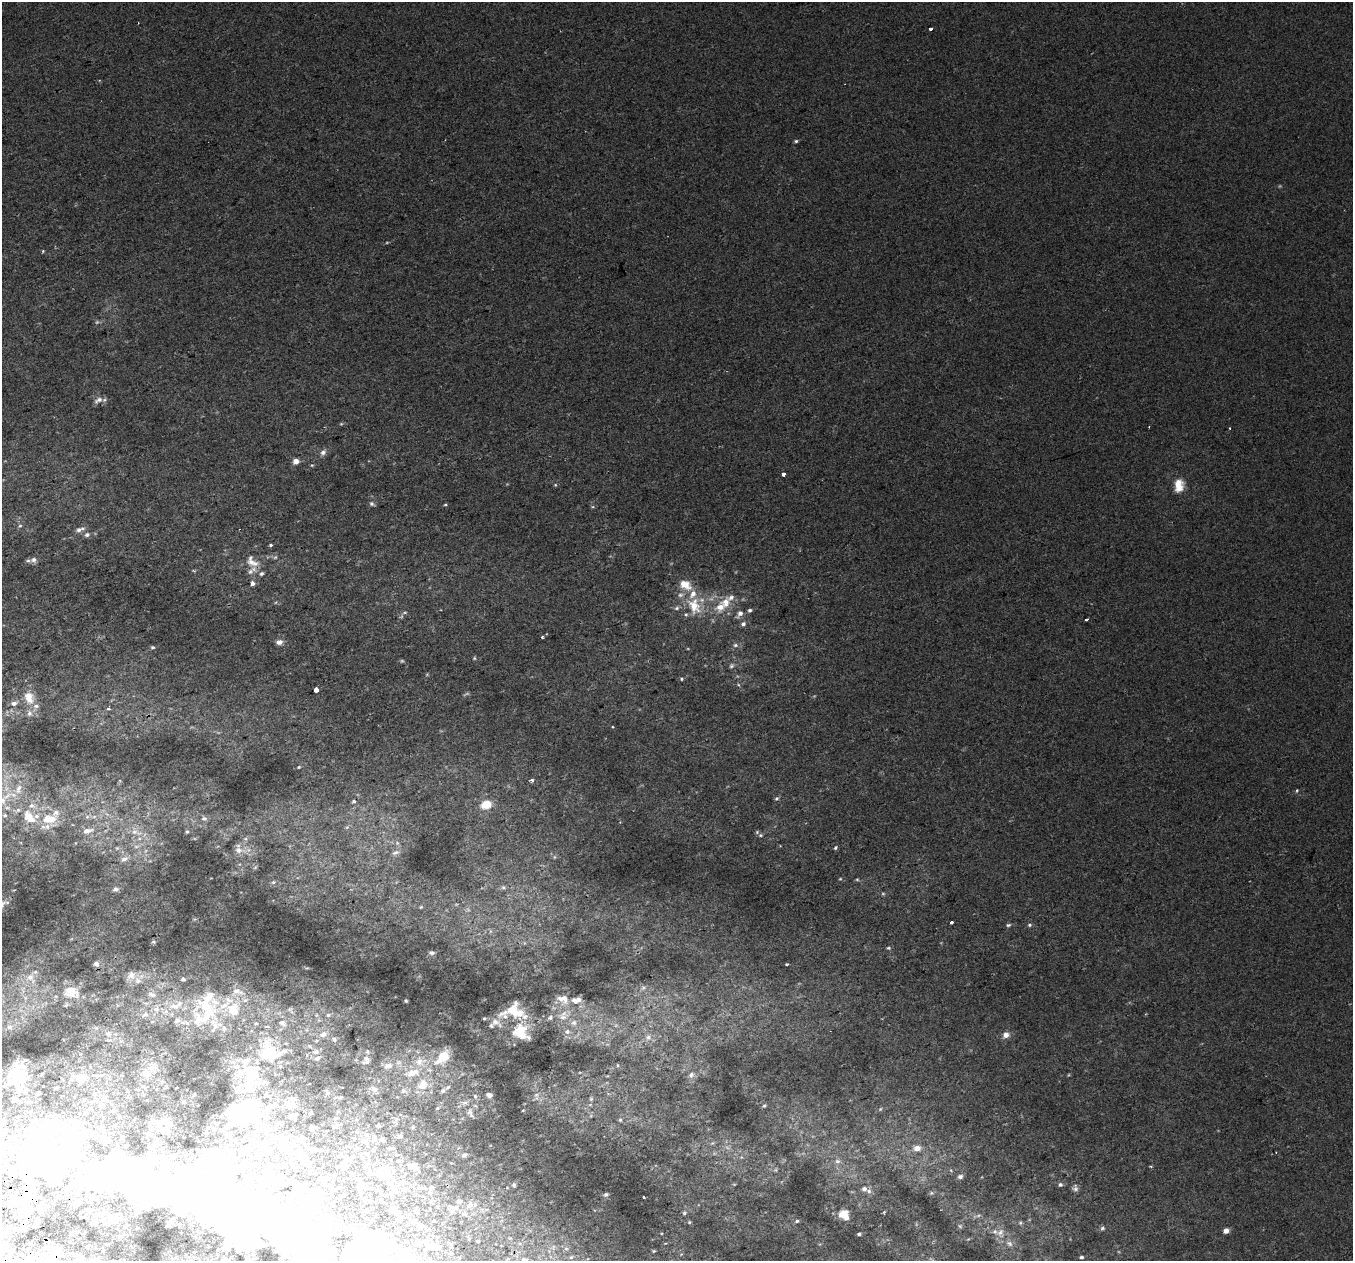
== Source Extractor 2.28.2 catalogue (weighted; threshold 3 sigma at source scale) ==
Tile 7 of 4 x 4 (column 3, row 2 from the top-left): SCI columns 2743-4093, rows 2655-3913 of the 5483 x 5253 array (HDU 1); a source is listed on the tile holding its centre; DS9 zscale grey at full resolution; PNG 1355 x 1263 px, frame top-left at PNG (2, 2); no overlay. Shown black and unused: <1% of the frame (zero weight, under 2 of 3 exposures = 2% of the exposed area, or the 3 px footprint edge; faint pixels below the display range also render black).
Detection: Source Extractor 2.28.2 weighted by HDU 2 'WHT'; one run over the whole footprint, this tile lists its part. Background 0.00652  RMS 0.006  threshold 0.0272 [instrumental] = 3 sigma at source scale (4.5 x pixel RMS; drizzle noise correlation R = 1.50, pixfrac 1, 0.0396/0.0396 arcsec/px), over >= 5 px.
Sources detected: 354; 10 too faint to see at this stretch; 43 inside a brighter object's white glare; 2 cosmic-ray / hot-pixel residue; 1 long thin detection or spike segment (spike, bleed or trail) — not listed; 70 inside a brighter listed object's ellipse — not listed separately; the other 228 listed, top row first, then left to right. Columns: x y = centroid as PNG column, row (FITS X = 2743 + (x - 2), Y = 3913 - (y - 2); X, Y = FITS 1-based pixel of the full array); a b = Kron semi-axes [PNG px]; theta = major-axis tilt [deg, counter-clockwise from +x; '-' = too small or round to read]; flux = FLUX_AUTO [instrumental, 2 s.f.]
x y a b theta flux
931 29 3 3 - 8.5
796 141 5 4 - 0.93
43 251 4 3 - 0.69
98 400 13 6 29 3.1
1230 428 3 2 - 0.63
323 452 8 6 56 2.3
296 461 4 4 - 6.3
312 465 5 4 - 0.7
784 474 4 3 - 7.3
555 485 5 4 - 0.71
1179 485 16 11 85 8.7
372 504 7 5 -35 1.4
445 505 4 4 - 0.65
20 526 6 5 - 0.99
79 530 9 6 20 2.5
87 535 8 6 17 2
270 545 3 3 - 1.9
275 557 6 5 - 0.95
33 560 9 7 10 2.1
252 562 21 12 -37 7.2
252 583 5 4 - 2.3
694 606 23 16 -66 17
720 607 17 14 45 11
677 608 7 5 17 1.4
750 610 5 4 - 1.3
405 613 7 4 9 1
740 614 9 6 51 3
1086 619 4 3 - 1.7
743 624 6 6 - 1.8
542 637 3 3 - 1.1
279 642 8 6 3 2.8
735 645 7 6 - 1.6
152 647 5 4 - 0.84
474 658 5 4 - 0.69
731 666 7 5 17 1.3
682 679 4 4 - 0.83
316 689 4 4 - 8.9
29 697 14 9 -67 8.8
14 703 7 6 - 2.1
109 709 3 3 - 2.7
29 713 9 8 - 2.6
299 767 5 4 - 0.62
532 780 4 4 - 2
18 789 16 7 73 4
1297 790 6 4 82 0.74
776 798 6 5 - 1
354 801 4 3 - 0.87
486 805 12 9 20 9
5 815 4 4 - 0.57
29 816 15 13 -20 8.5
87 817 6 6 - 1.4
204 818 9 7 0 2
50 819 18 10 2 12
87 831 16 7 12 4.6
134 832 11 8 1 4.3
187 832 5 4 - 0.88
757 832 5 5 - 0.75
760 835 6 4 20 0.88
397 843 7 5 -47 1.3
136 847 7 4 0 1.4
835 848 5 4 - 0.8
238 850 17 9 -8 5.6
395 852 11 6 21 2.1
124 859 11 7 28 3
857 879 5 3 - 0.66
273 882 7 5 21 1.3
503 887 6 6 - 1.2
115 889 9 6 26 2.1
421 907 5 4 - 0.66
951 922 4 3 - 2.2
1008 925 7 4 10 1.1
1029 925 6 4 13 1
153 942 6 3 1 0.71
888 948 5 4 - 0.83
432 953 7 5 -3 1.4
96 964 5 5 - 1.5
787 964 3 3 - 0.97
131 975 10 9 - 3
30 977 10 8 40 3.8
183 979 4 3 - 1.1
643 988 7 5 67 1.4
237 991 13 7 -19 2.7
71 992 16 11 -13 6.1
152 995 10 6 -20 1.5
563 999 16 10 -21 5
578 999 8 6 33 2.3
406 1001 3 2 - 0.6
175 1006 16 7 1 4.2
156 1009 8 6 2 1.9
233 1010 18 16 -84 12
290 1010 11 6 -65 1.5
513 1011 24 15 10 17
146 1014 7 6 - 1.5
207 1015 37 13 46 18
328 1015 8 6 15 1.6
563 1017 15 9 18 5.1
484 1018 4 4 - 0.65
177 1020 7 5 24 1.6
256 1023 5 4 - 0.66
282 1023 13 8 -23 3.8
574 1023 8 8 - 2.6
491 1026 6 5 - 1.1
9 1027 8 7 - 2.7
224 1028 8 6 89 1.6
521 1032 17 13 -54 22
567 1032 8 7 - 2.3
108 1034 8 7 - 1.9
323 1034 11 8 23 4.5
1006 1035 9 7 38 3.6
648 1037 10 8 14 3.1
334 1039 7 6 - 1.6
267 1050 38 14 -88 23
316 1052 10 8 1 3.1
443 1057 22 12 47 14
366 1060 12 9 72 3.5
245 1061 19 15 27 11
419 1062 12 11 - 5.6
618 1065 5 3 - 0.62
388 1066 12 7 18 3.5
412 1073 16 9 17 8.1
147 1074 13 11 -44 6.4
691 1075 9 7 45 2.5
1068 1075 5 3 - 0.52
19 1076 18 14 -79 49
83 1078 14 11 37 6
423 1083 15 10 -54 7.8
56 1088 4 3 - 0.9
373 1089 10 7 -30 2.5
403 1091 8 7 - 1.8
443 1091 8 6 33 1.7
327 1092 8 5 -56 1.2
38 1093 4 4 - 2.1
194 1095 4 3 - 0.66
489 1095 6 5 - 2.4
536 1095 7 6 - 2
475 1096 7 5 -73 1.5
341 1097 5 4 - 0.58
15 1099 11 8 37 2.9
293 1099 10 7 -74 2.9
591 1099 6 5 - 1
184 1102 5 4 - 0.76
465 1103 11 5 -4 2.3
101 1105 7 5 29 1.2
764 1105 5 4 - 0.8
437 1108 5 4 - 0.83
880 1109 5 4 - 0.67
113 1111 5 4 - 0.83
470 1112 10 6 61 2.2
311 1113 4 3 - 0.84
256 1115 55 38 -89 81
295 1115 10 5 -76 1.7
336 1118 5 4 - 0.94
397 1119 6 6 - 1.6
164 1120 15 10 23 4.8
620 1120 5 4 - 0.88
217 1123 5 3 - 0.63
334 1126 6 5 - 1.4
378 1126 6 5 - 0.77
208 1127 5 4 - 0.83
312 1127 4 4 - 2.9
412 1127 5 5 - 0.97
400 1136 8 6 25 1.5
374 1139 12 6 77 2.6
382 1139 10 6 -14 1.6
363 1141 11 8 -15 4.2
712 1143 6 4 88 0.91
390 1148 10 5 -7 1.4
917 1148 9 7 6 4.7
313 1150 6 5 - 1.5
464 1155 5 4 - 1.4
347 1158 10 7 -44 3
304 1159 14 8 -41 6.9
40 1161 193 41 -5 250
837 1161 8 7 - 2.3
285 1164 6 5 - 1.3
344 1165 6 6 - 3.8
412 1166 14 10 -1 6.2
776 1170 6 3 -72 0.73
383 1172 31 20 -33 28
351 1174 6 4 -75 0.75
960 1177 7 5 15 1.6
360 1180 7 6 - 1.5
263 1181 8 7 - 3.2
514 1185 6 4 -69 1.1
1060 1185 5 5 - 1.4
431 1188 7 5 69 1.5
1075 1188 9 8 - 2
864 1189 7 6 - 2.5
272 1190 12 8 41 4.5
332 1190 5 4 - 1.2
931 1193 6 5 - 0.97
606 1194 5 4 - 0.96
228 1195 51 22 -30 190
644 1197 3 3 - 1.4
307 1200 12 7 62 13
365 1200 4 4 - 0.76
431 1202 8 6 51 1.6
469 1205 13 5 58 2.7
454 1207 14 8 2 4.1
24 1210 7 6 - 8.2
366 1210 3 3 - 1
393 1211 9 6 7 2
417 1211 7 6 - 1.3
884 1212 5 3 - 0.7
684 1213 6 5 - 1
100 1214 6 5 - 1.7
843 1214 6 5 - 15
399 1220 5 4 - 2.2
414 1221 6 6 - 2.5
797 1221 6 4 11 1.1
37 1222 3 2 - 0.74
689 1222 4 4 - 0.62
1020 1223 5 5 - 0.87
960 1226 6 5 - 0.99
23 1227 6 4 48 3.8
346 1228 6 5 - 1.1
1102 1228 6 5 - 1.2
1226 1231 5 4 - 5.6
1000 1232 13 12 - 5.3
859 1234 4 3 - 1.3
373 1235 26 13 -15 14
1009 1243 10 7 -33 2.5
432 1246 13 9 -10 5.9
566 1248 5 3 - 0.57
654 1251 3 3 - 0.58
571 1257 5 4 - 0.61
1081 1257 3 3 - 1.1
523 1259 6 6 - 1.1
Overlapping masked pixels (flux is a lower limit): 2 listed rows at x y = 40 1161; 23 1227
Isophote crosses this tile's border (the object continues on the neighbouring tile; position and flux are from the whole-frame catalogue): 2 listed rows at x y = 40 1161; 523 1259
Unlisted compact peaks at least as high as the median listed source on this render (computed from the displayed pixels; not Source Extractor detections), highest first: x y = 306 968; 613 727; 523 1110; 739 685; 1150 1166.